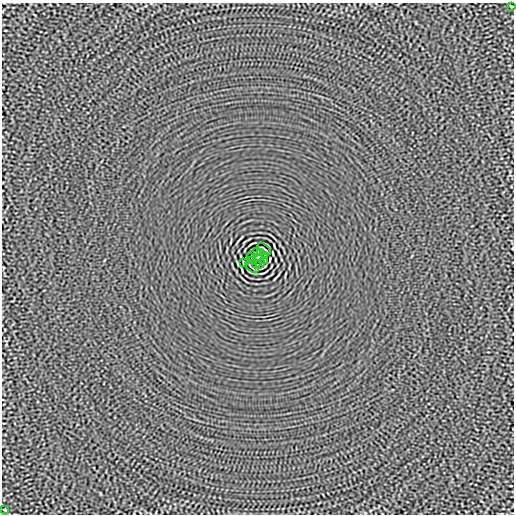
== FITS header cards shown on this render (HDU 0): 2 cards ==
NAXIS1  =                  512
NAXIS2  =                  512

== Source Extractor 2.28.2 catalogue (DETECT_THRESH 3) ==
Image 512 x 512 px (HDU 0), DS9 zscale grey, 1 PNG px = 1 image px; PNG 516 x 516 px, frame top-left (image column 1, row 512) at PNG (2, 3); each listed source drawn as its Kron ellipse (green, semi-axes under 4 px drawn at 4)
Background -1.36e-05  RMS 0.0015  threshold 0.00444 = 3 sigma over >= 5 px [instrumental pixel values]
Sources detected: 14; all 14 listed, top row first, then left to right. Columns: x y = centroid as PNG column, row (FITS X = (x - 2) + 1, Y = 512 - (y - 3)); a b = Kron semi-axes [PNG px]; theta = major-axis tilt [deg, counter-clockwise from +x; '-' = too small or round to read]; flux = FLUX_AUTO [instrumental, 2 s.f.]
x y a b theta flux
512 6 3 2 - 0.082
264 249 8 2 -40 0.098
256 252 5 2 - 0.063
260 252 4 2 - 0.1
251 256 4 2 - 0.075
265 256 4 2 - 0.073
258 258 4 4 - 3.7
251 260 3 2 - 0.081
265 260 4 2 - 0.077
243 263 4 2 - 0.081
256 264 4 2 - 0.088
260 264 5 2 - 0.088
252 267 8 2 -40 0.098
5 510 3 2 - 0.079
At the frame edge (FLAGS 8, measured only in part): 1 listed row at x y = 512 6